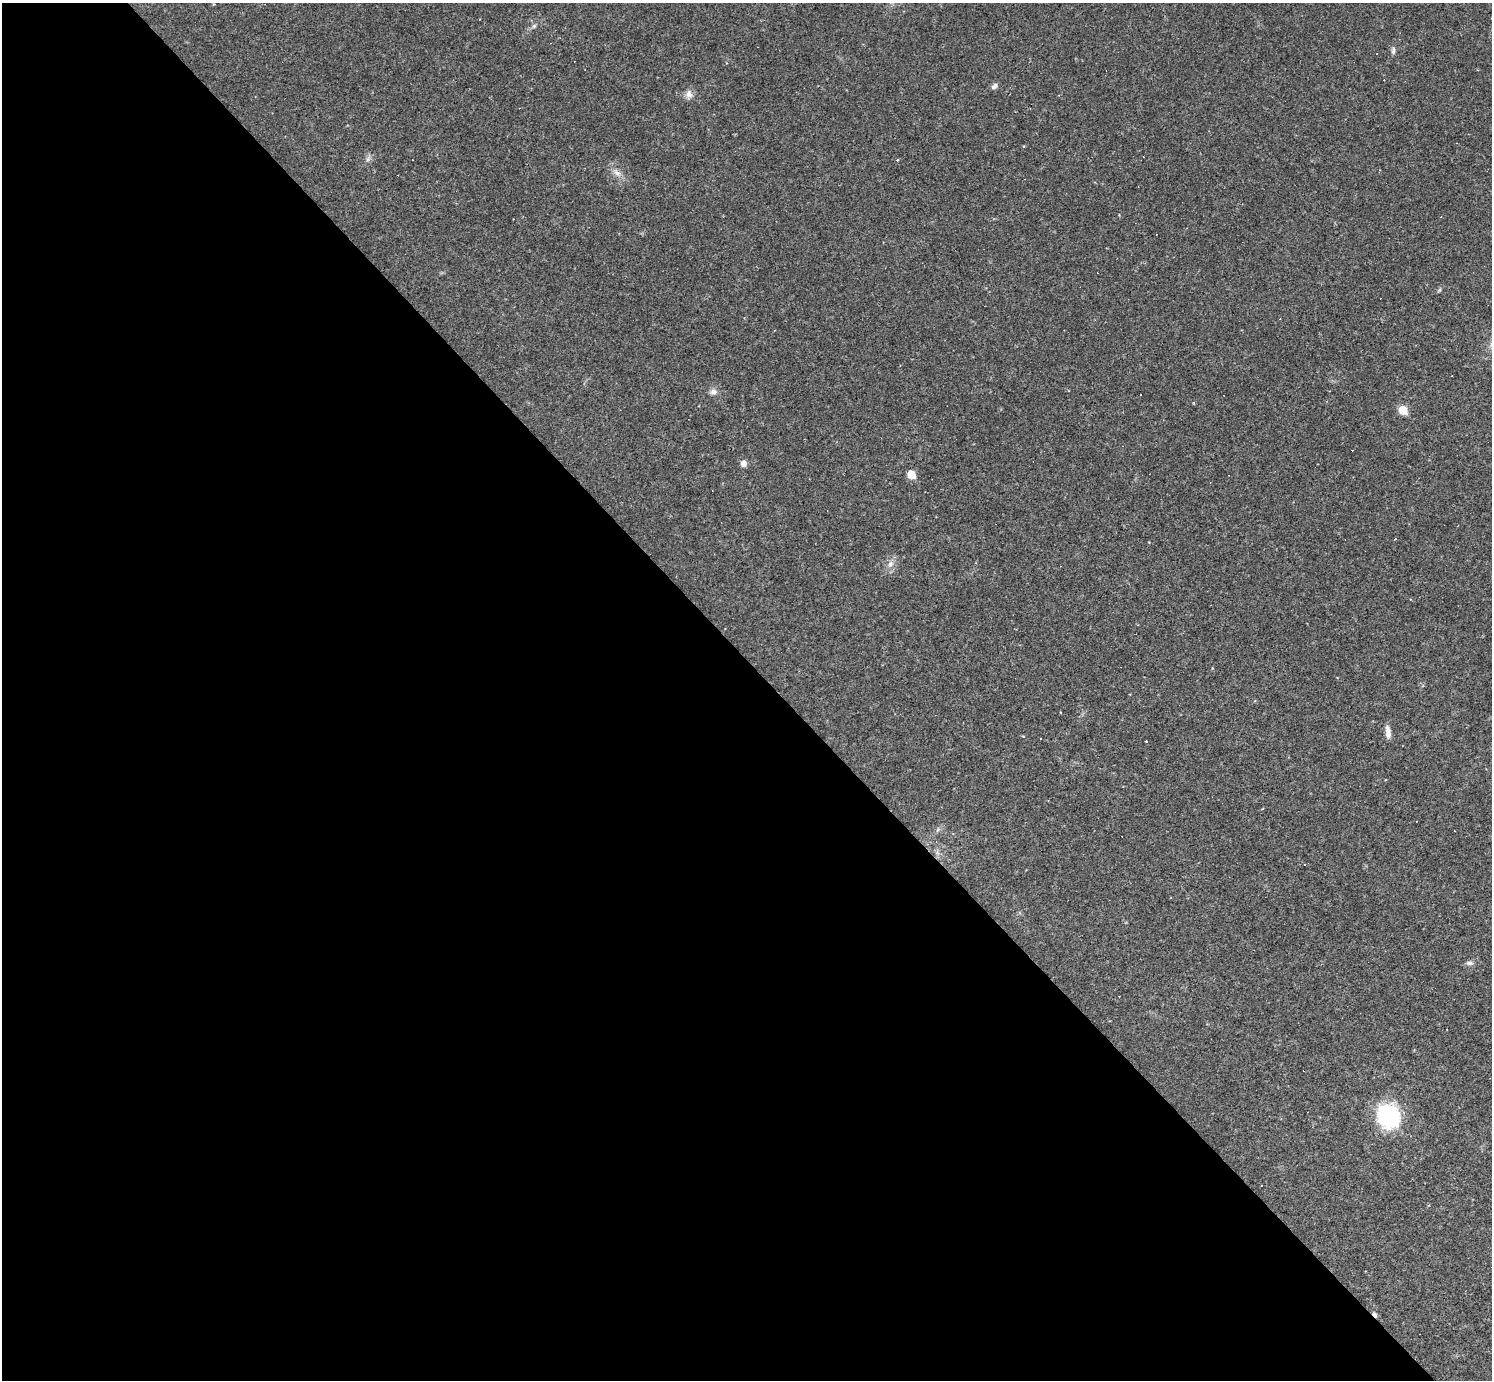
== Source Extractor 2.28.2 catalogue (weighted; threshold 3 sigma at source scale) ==
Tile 9 of 4 x 4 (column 1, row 3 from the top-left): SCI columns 1-1490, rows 1673-3050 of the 5962 x 5960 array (HDU 1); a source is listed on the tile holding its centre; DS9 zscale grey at full resolution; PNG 1494 x 1382 px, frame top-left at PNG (2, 3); no overlay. Shown black and unused: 52% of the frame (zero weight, under 2 of 3 exposures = <1% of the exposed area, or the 3 px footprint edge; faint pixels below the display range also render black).
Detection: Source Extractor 2.28.2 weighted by HDU 2 'WHT'; one run over the whole footprint, this tile lists its part. Background 0.0346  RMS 0.0055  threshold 0.0246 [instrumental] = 3 sigma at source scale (4.5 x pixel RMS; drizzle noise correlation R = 1.50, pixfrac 1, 0.05/0.05 arcsec/px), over >= 5 px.
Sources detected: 32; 15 cosmic-ray / hot-pixel residue — not listed; the other 17 listed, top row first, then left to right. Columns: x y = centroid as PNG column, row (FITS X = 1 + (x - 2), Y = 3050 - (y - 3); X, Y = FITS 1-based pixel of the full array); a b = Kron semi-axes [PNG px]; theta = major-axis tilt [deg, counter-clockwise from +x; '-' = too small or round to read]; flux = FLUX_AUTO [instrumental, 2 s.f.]
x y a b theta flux
534 26 7 4 45 0.97
1393 50 10 5 81 1.4
994 86 9 6 43 1.7
689 94 11 9 -77 2.9
368 159 7 4 71 1.2
617 173 12 7 -34 2.9
713 392 9 7 12 2.3
1403 410 6 5 - 16
743 463 6 6 - 3.3
911 474 6 6 - 8.6
890 564 9 8 - 2.7
1388 731 15 7 -82 3.1
1146 741 3 2 - 1.2
1263 809 4 2 - 0.4
1470 963 10 5 0 1.6
1388 1116 13 12 - 90
1375 1314 7 4 -46 1.3
Overlapping masked pixels (flux is a lower limit): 1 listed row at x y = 1375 1314